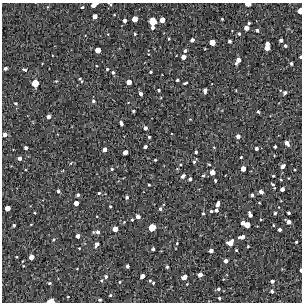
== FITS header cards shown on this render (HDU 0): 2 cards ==
NAXIS1  =                  300 / Width of image
NAXIS2  =                  300 / Height of image

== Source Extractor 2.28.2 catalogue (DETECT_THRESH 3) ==
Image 300 x 300 px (HDU 0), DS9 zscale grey, 1 PNG px = 1 image px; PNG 304 x 304 px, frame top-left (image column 1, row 300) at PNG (2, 3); no overlay
Background 1900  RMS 180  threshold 538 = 3 sigma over >= 5 px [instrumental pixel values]
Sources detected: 153; all 153 listed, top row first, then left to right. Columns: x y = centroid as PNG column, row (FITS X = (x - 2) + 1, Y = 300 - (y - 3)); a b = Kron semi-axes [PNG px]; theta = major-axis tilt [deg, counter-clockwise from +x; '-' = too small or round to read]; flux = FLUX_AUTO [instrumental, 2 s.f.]
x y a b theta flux
110 4 5 3 - 15000
248 4 5 3 - 98000
94 5 6 4 26 110000
82 7 4 3 - 16000
300 11 5 3 - 110000
114 15 4 3 - 9500
95 16 4 4 - 77000
135 19 5 4 - 140000
222 19 3 3 - 11000
125 20 4 3 - 37000
162 20 4 4 - 100000
153 21 6 5 - 270000
249 23 3 3 - 15000
153 27 4 3 - 43000
246 28 4 4 - 76000
257 30 3 3 - 30000
135 34 3 3 - 13000
239 34 4 3 - 21000
169 39 3 3 - 11000
192 40 4 4 - 47000
281 40 4 3 - 33000
230 41 4 3 - 34000
212 42 5 4 - 130000
267 44 4 3 - 58000
285 46 3 3 - 23000
267 48 5 4 - 100000
98 50 4 4 - 120000
185 51 4 3 - 23000
183 57 4 4 - 71000
300 57 3 2 - 16000
238 60 7 4 61 84000
291 63 4 3 - 19000
5 68 3 3 - 30000
107 69 3 3 - 14000
24 70 5 2 - 15000
113 72 4 4 - 19000
151 72 3 3 - 16000
80 78 3 3 - 11000
177 80 3 3 - 17000
56 81 3 3 - 8900
81 81 4 2 - 7400
129 82 4 4 - 99000
35 83 5 5 - 220000
185 83 4 2 - 18000
159 90 3 3 - 17000
205 90 5 3 - 43000
285 93 4 4 - 37000
141 94 4 3 - 32000
93 101 4 4 - 22000
16 103 4 3 - 14000
133 111 3 3 - 16000
258 112 4 3 - 21000
49 117 4 4 - 46000
121 123 5 3 - 34000
145 128 4 3 - 39000
5 134 4 4 - 51000
238 136 4 4 - 45000
149 137 3 3 - 14000
287 143 5 4 - 54000
145 147 4 3 - 32000
214 147 4 2 - 8000
275 147 3 3 - 19000
26 148 3 3 - 26000
256 148 4 4 - 29000
105 149 4 4 - 56000
125 152 4 4 - 80000
196 152 3 3 - 21000
241 157 3 3 - 11000
20 158 4 3 - 38000
155 160 3 2 - 11000
194 162 4 4 - 17000
71 163 4 2 - 8400
283 166 5 4 - 51000
112 169 4 3 - 16000
243 169 4 4 - 100000
63 170 4 2 - 8100
212 172 4 4 - 98000
203 175 4 3 - 17000
183 176 5 3 - 50000
273 176 3 2 - 12000
289 178 4 2 - 8400
190 179 4 3 - 34000
281 179 4 3 - 10000
215 180 3 3 - 18000
149 185 3 3 - 13000
273 185 8 3 -63 23000
282 189 4 4 - 50000
58 191 4 3 - 19000
261 191 4 4 - 55000
99 193 3 3 - 18000
78 195 3 3 - 25000
252 195 4 3 - 28000
127 197 4 3 - 25000
76 203 4 4 - 79000
259 203 3 2 - 8800
218 204 5 3 - 61000
110 206 3 2 - 13000
7 208 4 4 - 100000
160 209 5 4 - 21000
216 210 4 3 - 35000
211 211 3 3 - 17000
35 213 3 2 - 11000
203 213 3 3 - 14000
275 213 3 3 - 19000
289 213 3 3 - 23000
250 215 5 4 - 55000
138 217 4 4 - 55000
132 220 3 3 - 13000
288 222 5 4 - 66000
243 223 4 3 - 47000
31 224 4 2 - 7700
247 224 5 4 - 130000
14 225 3 3 - 21000
273 225 4 2 - 10000
152 227 5 5 - 230000
115 229 4 4 - 93000
279 229 3 3 - 31000
97 232 7 4 0 45000
78 236 4 4 - 53000
242 237 6 4 9 54000
54 239 4 4 - 17000
296 242 3 3 - 13000
177 243 3 3 - 11000
230 243 6 5 - 110000
97 244 5 4 - 48000
248 246 3 3 - 10000
79 248 3 3 - 9100
153 249 3 3 - 25000
236 250 3 3 - 12000
211 251 4 4 - 47000
17 257 3 2 - 9000
31 257 4 4 - 82000
226 261 4 4 - 42000
127 266 3 3 - 32000
167 267 4 3 - 17000
301 270 4 2 - 22000
200 275 4 4 - 71000
106 276 6 5 - 28000
142 276 4 4 - 73000
184 277 5 4 - 100000
150 280 4 4 - 12000
272 281 4 3 - 38000
120 282 4 3 - 11000
49 283 5 4 - 15000
153 283 4 3 - 15000
187 284 3 2 - 9000
218 289 4 4 - 23000
272 291 4 4 - 27000
110 295 5 4 - 14000
68 297 3 3 - 8500
219 298 3 3 - 14000
100 300 3 3 - 20000
51 301 6 3 4 150000
At the frame edge (FLAGS 8, measured only in part): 7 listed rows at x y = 110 4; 248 4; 94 5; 300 11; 300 57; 301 270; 51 301